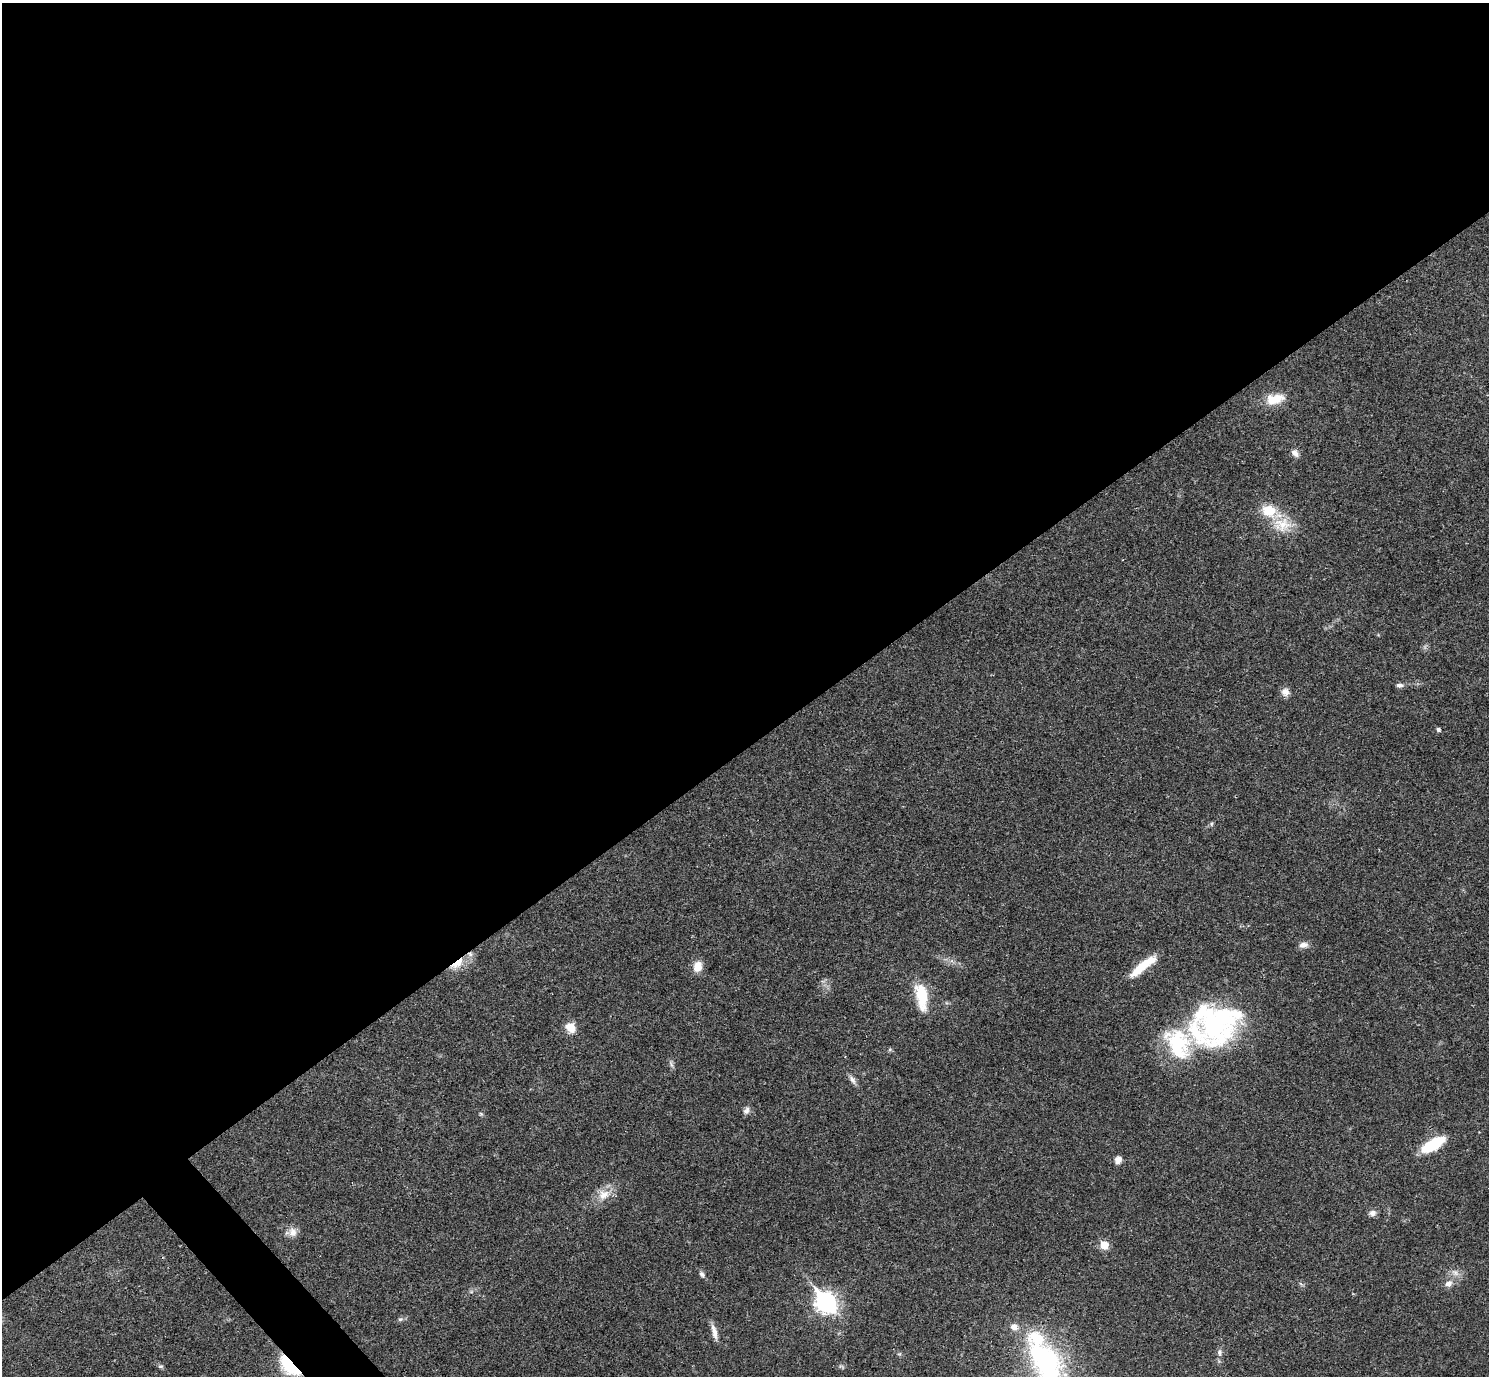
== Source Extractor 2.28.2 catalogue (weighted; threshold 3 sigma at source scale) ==
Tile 2 of 4 x 4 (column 2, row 1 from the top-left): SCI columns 1489-2975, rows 4280-5653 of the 5953 x 5950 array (HDU 1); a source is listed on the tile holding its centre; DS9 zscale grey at full resolution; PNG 1491 x 1378 px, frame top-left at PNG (2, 3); no overlay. Shown black and unused: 55% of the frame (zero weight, under 3 of 4 exposures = <1% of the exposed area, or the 3 px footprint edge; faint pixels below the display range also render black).
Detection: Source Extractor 2.28.2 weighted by HDU 2 'WHT'; one run over the whole footprint, this tile lists its part. Background 0.0361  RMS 0.0026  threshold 0.0118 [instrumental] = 3 sigma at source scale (4.5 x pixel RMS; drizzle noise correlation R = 1.50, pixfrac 1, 0.05/0.05 arcsec/px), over >= 5 px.
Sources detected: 45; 1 too faint to see at this stretch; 1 inside a brighter object's white glare — not listed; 7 inside a brighter listed object's ellipse — not listed separately; the other 36 listed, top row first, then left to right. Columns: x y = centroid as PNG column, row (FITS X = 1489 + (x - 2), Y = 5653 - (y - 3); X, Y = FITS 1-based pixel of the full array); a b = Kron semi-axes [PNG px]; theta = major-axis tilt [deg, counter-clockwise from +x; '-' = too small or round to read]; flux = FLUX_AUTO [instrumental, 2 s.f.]
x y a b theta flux
1275 399 24 12 12 5.4
1295 453 11 8 -48 1.2
1282 525 28 20 3 6.9
1399 685 9 6 0 0.94
1285 692 11 10 - 1.6
1438 729 4 4 - 0.66
1211 824 6 4 71 0.39
1303 945 12 8 4 1.5
457 964 23 9 36 4.1
697 966 12 10 75 3.2
1141 967 32 10 42 6
922 996 30 12 -81 9.6
1215 1023 53 46 -56 47
570 1027 13 11 -47 3.1
890 1049 6 4 19 0.37
671 1064 11 4 -74 0.72
852 1080 14 6 -53 1.2
746 1110 11 7 65 1
481 1114 6 4 -44 0.35
1433 1145 27 11 29 10
1118 1160 9 7 69 1.7
604 1194 18 15 27 3.8
1372 1213 9 7 3 1.2
292 1232 13 11 -84 2.1
1104 1245 6 5 - 6.9
1455 1273 12 7 -37 1.5
702 1274 9 6 -52 0.81
1448 1284 10 8 36 1.5
826 1302 10 8 -50 130
400 1319 7 5 20 0.59
1014 1327 9 8 - 1.7
714 1332 21 6 -77 2
1219 1352 8 7 - 0.84
1046 1359 35 29 -1 31
161 1366 7 5 0 0.47
289 1366 27 12 -46 12
Overlapping masked pixels (flux is a lower limit): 3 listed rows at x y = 457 964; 1215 1023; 289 1366